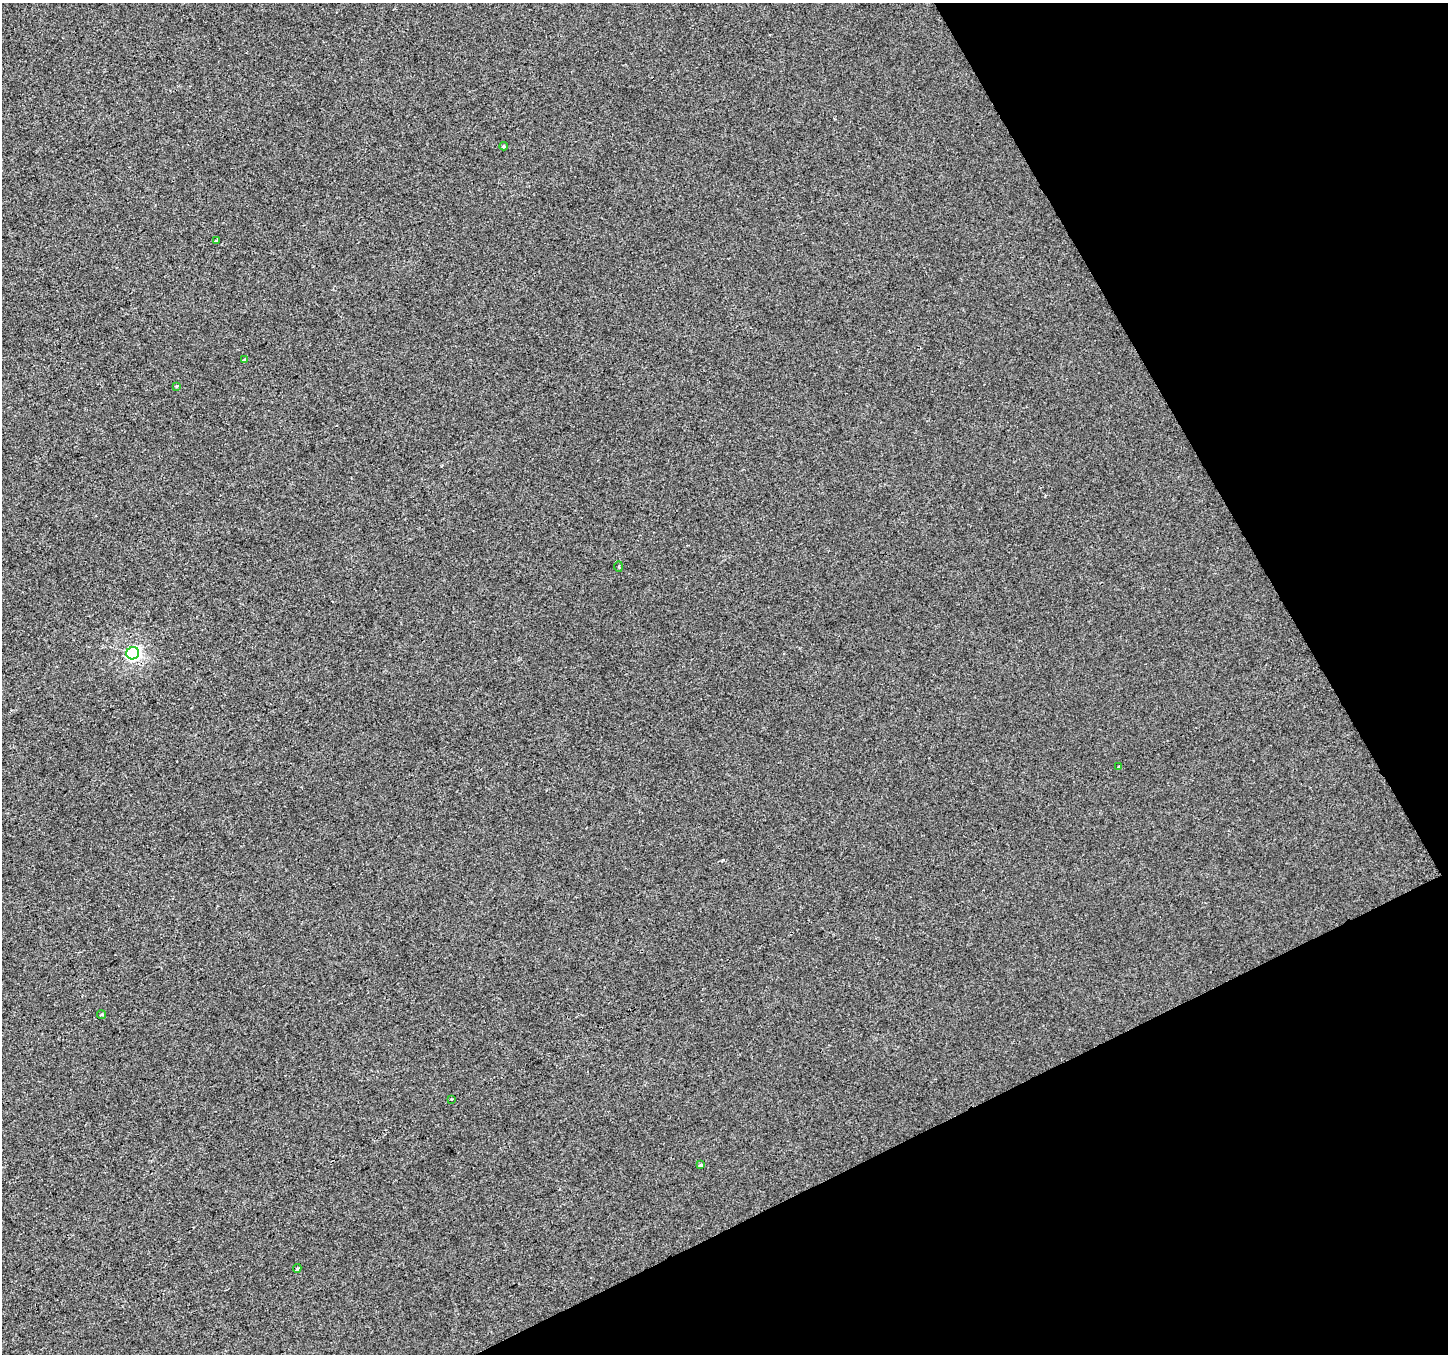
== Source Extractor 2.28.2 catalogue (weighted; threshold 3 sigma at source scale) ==
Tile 12 of 4 x 4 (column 4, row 3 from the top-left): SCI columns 4342-5787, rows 1515-2866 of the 5787 x 5673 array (HDU 1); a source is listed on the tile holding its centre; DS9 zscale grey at full resolution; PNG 1450 x 1356 px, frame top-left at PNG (2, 3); each listed source drawn as its Kron ellipse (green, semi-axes under 4 px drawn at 4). Shown black and unused: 24% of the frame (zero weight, under 2 of 3 exposures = <1% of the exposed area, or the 3 px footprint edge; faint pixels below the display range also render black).
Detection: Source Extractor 2.28.2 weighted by HDU 2 'WHT'; one run over the whole footprint, this tile lists its part. Background -4.23e-04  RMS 0.0056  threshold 0.0253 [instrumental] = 3 sigma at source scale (4.5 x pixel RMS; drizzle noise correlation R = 1.50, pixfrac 1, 0.0396/0.0396 arcsec/px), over >= 5 px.
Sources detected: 11; all 11 listed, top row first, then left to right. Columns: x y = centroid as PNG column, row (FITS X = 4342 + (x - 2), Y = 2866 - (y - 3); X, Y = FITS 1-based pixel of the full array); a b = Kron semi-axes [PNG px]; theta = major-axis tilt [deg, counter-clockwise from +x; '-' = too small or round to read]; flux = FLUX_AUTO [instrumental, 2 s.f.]
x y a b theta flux
504 146 4 4 - 0.6
217 241 4 3 - 9.8
244 360 4 3 - 0.64
177 386 3 3 - 0.8
619 567 5 3 - 0.5
133 653 6 6 - 100
1119 766 3 3 - 0.55
102 1015 4 2 - 0.59
451 1099 3 2 - 1.1
701 1165 3 3 - 1.6
297 1268 4 3 - 0.9
Unlisted compact peaks at least as high as the median listed source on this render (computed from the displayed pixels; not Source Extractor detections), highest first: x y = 723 860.